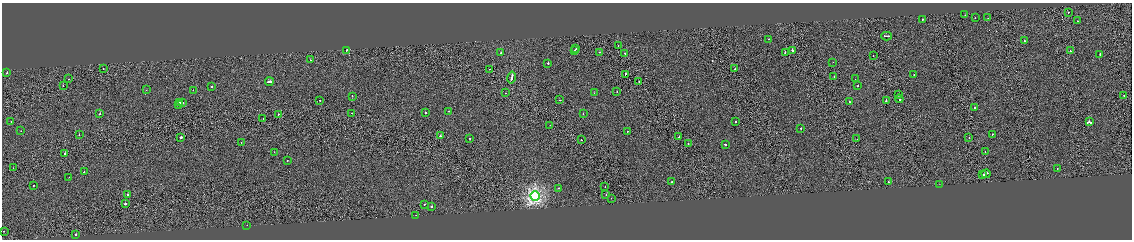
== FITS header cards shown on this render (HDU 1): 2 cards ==
NAXIS1  =                 2260
NAXIS2  =                  475

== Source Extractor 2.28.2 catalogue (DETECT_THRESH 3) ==
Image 2260 x 475 px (HDU 1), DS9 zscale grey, zoomed out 1/2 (1 PNG px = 2 x 2 image px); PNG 1134 x 242 px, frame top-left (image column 1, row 474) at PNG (2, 3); each listed source drawn as its Kron ellipse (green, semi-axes under 4 px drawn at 4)
Background -16.7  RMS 7.6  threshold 22.9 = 3 sigma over >= 5 px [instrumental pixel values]
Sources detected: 114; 5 cannot appear on this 1/2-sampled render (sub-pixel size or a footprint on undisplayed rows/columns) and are neither listed nor drawn; the other 109 listed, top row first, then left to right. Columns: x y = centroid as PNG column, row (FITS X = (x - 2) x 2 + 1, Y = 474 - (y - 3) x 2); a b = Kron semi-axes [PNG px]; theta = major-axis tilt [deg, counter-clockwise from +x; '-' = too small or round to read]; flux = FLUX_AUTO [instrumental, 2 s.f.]
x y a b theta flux
1068 12 2 1 - 6700
965 15 2 2 - 1600
975 18 2 1 - 2700
988 18 2 1 - 1300
923 19 2 2 - 6300
1077 21 2 1 - 4900
886 36 5 1 - 27000
769 39 2 2 - 3500
1024 41 2 2 - 5600
618 45 2 1 - 3000
576 49 2 1 - 4500
346 50 2 2 - 4900
574 50 2 2 - 8700
792 50 2 2 - 24000
1070 51 2 1 - 5200
599 52 2 1 - 3000
501 53 2 1 - 49000
625 53 2 2 - 3100
785 53 2 2 - 7500
1100 54 2 2 - 6500
873 56 2 1 - 5800
310 60 2 2 - 2100
833 62 2 1 - 2100
548 63 2 2 - 16000
103 69 2 1 - 1900
490 69 2 1 - 2100
735 69 2 2 - 6800
7 73 2 2 - 7600
625 74 2 1 - 10000
914 75 2 1 - 1900
834 76 2 2 - 3000
512 78 6 2 78 22000
69 79 2 1 - 2700
855 79 2 1 - 1300
639 81 2 1 - 2700
269 82 4 2 - 18000
63 86 2 2 - 3200
858 86 2 2 - 3700
212 87 2 2 - 2500
146 90 2 2 - 880
193 90 2 2 - 2400
617 92 2 1 - 4100
505 93 2 1 - 1100
594 93 2 1 - 3300
899 94 2 1 - 2500
352 96 2 2 - 5100
1124 96 2 1 - 4000
899 99 4 2 - 18000
319 100 2 1 - 13000
560 100 2 1 - 21000
886 100 3 2 - 14000
180 102 2 2 - 3800
849 102 2 2 - 20000
183 103 2 2 - 22000
178 104 2 2 - 4800
974 107 2 2 - 2200
448 111 2 2 - 2000
352 113 2 1 - 2900
425 113 2 2 - 4000
100 114 2 1 - 16000
278 114 2 2 - 2900
583 114 2 2 - 2100
263 118 2 1 - 9500
11 121 2 1 - 950
735 121 2 2 - 2600
1089 122 3 2 - 45000
550 125 2 1 - 3000
800 128 2 2 - 2400
21 131 2 1 - 1400
627 132 2 2 - 2200
992 134 2 2 - 3400
79 135 2 1 - 2600
441 136 2 2 - 6000
181 137 2 2 - 34000
679 137 2 1 - 2600
969 137 2 1 - 4400
470 138 2 2 - 5500
857 139 2 1 - 2500
581 140 2 1 - 6100
241 142 2 2 - 1500
688 143 2 1 - 23000
725 144 2 2 - 23000
274 152 2 2 - 2200
985 152 2 1 - 1800
65 153 2 2 - 7400
287 161 2 1 - 4800
13 168 2 1 - 2100
1057 168 2 2 - 4300
84 172 3 2 - 5900
986 174 5 1 - 21000
983 175 2 2 - 8100
69 177 2 1 - 1500
671 182 2 2 - 29000
889 182 2 2 - 17000
939 184 3 1 - 510
34 185 2 1 - 3600
605 187 2 1 - 3000
559 188 2 2 - 11000
127 195 2 2 - 3200
606 195 2 1 - 3400
535 196 5 4 - 340000
611 198 2 1 - 1600
125 204 2 2 - 19000
425 204 2 2 - 5300
432 206 2 2 - 34000
416 215 2 1 - 3900
247 225 2 1 - 2500
3 231 2 1 - 1500
76 234 2 2 - 6700
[5 sub-pixel or undisplayed-footprint detections neither listed nor drawn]